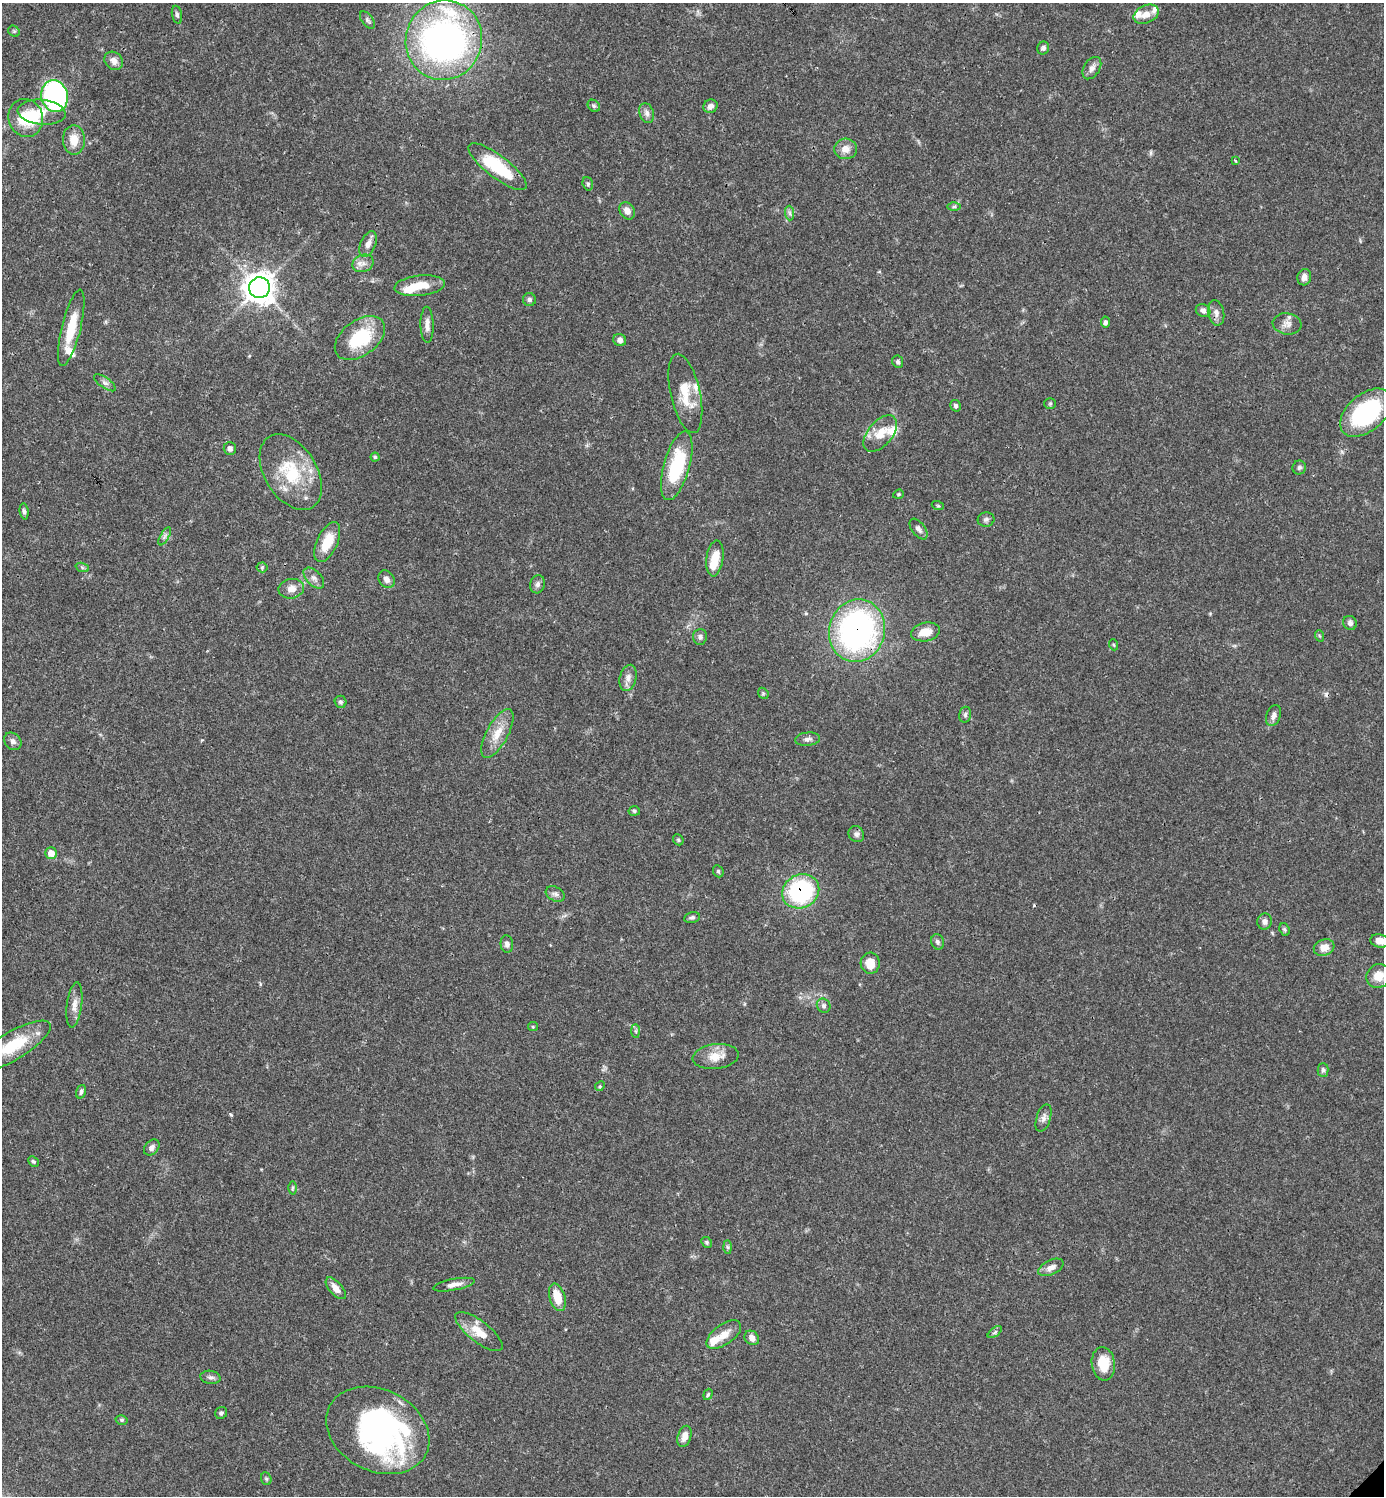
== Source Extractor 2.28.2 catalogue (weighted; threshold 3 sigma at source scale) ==
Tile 11 of 4 x 4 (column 3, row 3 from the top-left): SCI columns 3061-4442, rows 1496-2989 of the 5981 x 5981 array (HDU 1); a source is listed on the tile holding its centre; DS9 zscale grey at full resolution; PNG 1386 x 1498 px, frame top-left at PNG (2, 3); each listed source drawn as its Kron ellipse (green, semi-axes under 4 px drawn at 4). Shown black and unused: <1% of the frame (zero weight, under 3 of 4 exposures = <1% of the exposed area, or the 3 px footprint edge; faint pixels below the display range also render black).
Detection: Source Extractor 2.28.2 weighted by HDU 2 'WHT'; one run over the whole footprint, this tile lists its part. Background 0.0389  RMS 0.0027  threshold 0.0121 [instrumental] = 3 sigma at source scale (4.5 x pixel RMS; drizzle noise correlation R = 1.50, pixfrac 1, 0.05/0.05 arcsec/px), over >= 5 px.
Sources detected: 134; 2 inside a brighter object's white glare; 1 cosmic-ray / hot-pixel residue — neither listed nor drawn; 8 inside a brighter listed object's ellipse — not listed separately; the other 123 listed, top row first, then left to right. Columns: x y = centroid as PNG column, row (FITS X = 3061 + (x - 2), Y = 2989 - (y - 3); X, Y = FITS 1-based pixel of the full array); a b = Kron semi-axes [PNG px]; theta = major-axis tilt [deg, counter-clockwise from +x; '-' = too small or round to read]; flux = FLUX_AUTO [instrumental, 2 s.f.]
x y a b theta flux
1146 14 13 9 26 2.4
177 15 9 5 -78 0.6
367 20 10 5 -51 0.71
14 31 6 5 - 0.42
444 40 40 38 71 110
1043 48 6 6 - 0.66
114 61 10 8 -43 1.9
1092 68 12 8 57 1.4
55 96 16 13 -76 59
594 106 7 5 -44 0.5
710 106 7 6 - 1.4
42 112 24 12 -6 4.4
647 113 10 7 -72 1.2
26 118 19 17 -72 8.5
74 140 14 11 -88 3.8
846 149 11 10 - 2.4
1235 161 4 3 - 0.27
497 167 35 11 -37 15
588 184 7 5 -71 0.51
954 207 6 4 1 0.47
627 211 9 7 -56 1.9
790 213 7 4 -88 0.65
368 244 13 7 66 1.7
363 263 11 8 23 1.6
1304 277 8 7 - 1.3
420 286 25 10 6 5.5
259 288 10 10 - 320
529 300 6 6 - 0.67
1203 311 7 6 - 1.1
1216 313 13 8 -80 1.5
1105 322 5 4 - 0.73
1287 324 14 10 -9 2
427 325 18 6 -89 1.7
71 328 39 9 76 7.9
360 338 28 17 36 15
620 340 6 6 - 1.1
898 362 6 5 - 0.61
105 383 13 5 -35 0.99
685 393 40 14 -77 7.5
1050 403 6 5 - 0.4
956 406 6 5 - 0.55
1366 413 30 18 41 29
880 434 21 12 50 4.8
230 448 6 6 - 0.97
375 457 4 4 - 0.4
677 466 35 13 74 18
1299 467 7 6 - 0.64
291 472 41 26 -58 16
898 494 5 4 - 0.38
938 506 6 4 -19 0.31
24 511 8 4 -83 0.62
986 519 8 7 - 0.82
918 529 12 6 -53 1
165 536 10 4 60 0.78
327 542 21 10 65 5.9
715 558 18 8 82 4.8
82 567 7 4 -19 0.44
262 567 5 5 - 0.41
314 578 13 7 -46 1.3
386 579 9 7 -56 1.4
538 584 9 7 77 0.93
291 589 13 9 10 2.3
1350 623 7 6 - 0.88
857 631 31 28 74 75
925 632 14 9 11 3.9
1320 636 6 3 -69 0.32
700 637 8 7 - 0.85
1114 645 5 3 - 0.29
628 678 13 8 75 1.7
763 693 6 4 -47 0.42
341 702 6 6 - 0.62
965 715 8 6 76 0.67
1273 716 11 7 69 1.3
497 733 27 11 61 4.7
808 739 12 6 5 1.1
13 741 9 7 -44 1
634 811 5 4 - 0.42
856 834 8 7 - 0.94
678 840 6 5 - 0.37
51 853 6 6 - 2.8
718 871 6 5 - 0.41
801 891 19 16 28 34
555 894 10 7 -28 1
692 917 8 5 12 0.67
1265 922 8 7 - 1.1
1284 929 6 5 - 0.45
1380 941 9 6 -10 2.2
937 942 8 6 -72 0.76
507 944 9 6 -83 1
1324 948 10 8 19 2.5
870 963 10 9 - 4
1379 976 13 11 36 4.2
74 1005 23 7 83 2.3
824 1006 7 6 - 0.67
533 1027 5 4 - 0.31
636 1031 7 4 -89 0.52
12 1046 43 14 30 12
716 1057 23 12 7 3.8
1323 1070 7 5 -88 0.67
600 1086 5 4 - 0.32
81 1092 7 4 73 0.73
1044 1118 14 7 72 1.3
152 1147 9 6 47 1
33 1161 6 5 - 0.46
292 1188 6 4 89 0.42
707 1242 6 5 - 0.43
728 1247 6 4 -88 0.46
1051 1267 13 7 26 1.7
454 1285 21 5 11 1.8
336 1288 13 6 -49 2.2
557 1297 14 7 -73 5
479 1332 29 10 -38 5
995 1332 8 4 37 0.56
724 1335 20 10 35 3.6
752 1338 8 6 -43 1.6
1103 1364 17 11 -83 6.3
211 1377 10 6 -10 0.91
708 1394 6 4 72 0.42
221 1413 6 5 - 0.56
122 1420 6 4 -14 0.44
378 1430 54 40 -27 72
684 1436 11 6 72 2.2
266 1479 6 5 - 0.44
Overlapping masked pixels (flux is a lower limit): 2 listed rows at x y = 857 631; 801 891
Isophote crosses this tile's border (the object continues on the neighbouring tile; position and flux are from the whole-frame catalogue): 2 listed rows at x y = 1380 941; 12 1046
Unlisted compact peaks at least as high as the median listed source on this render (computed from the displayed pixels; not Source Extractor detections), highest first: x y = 231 1115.